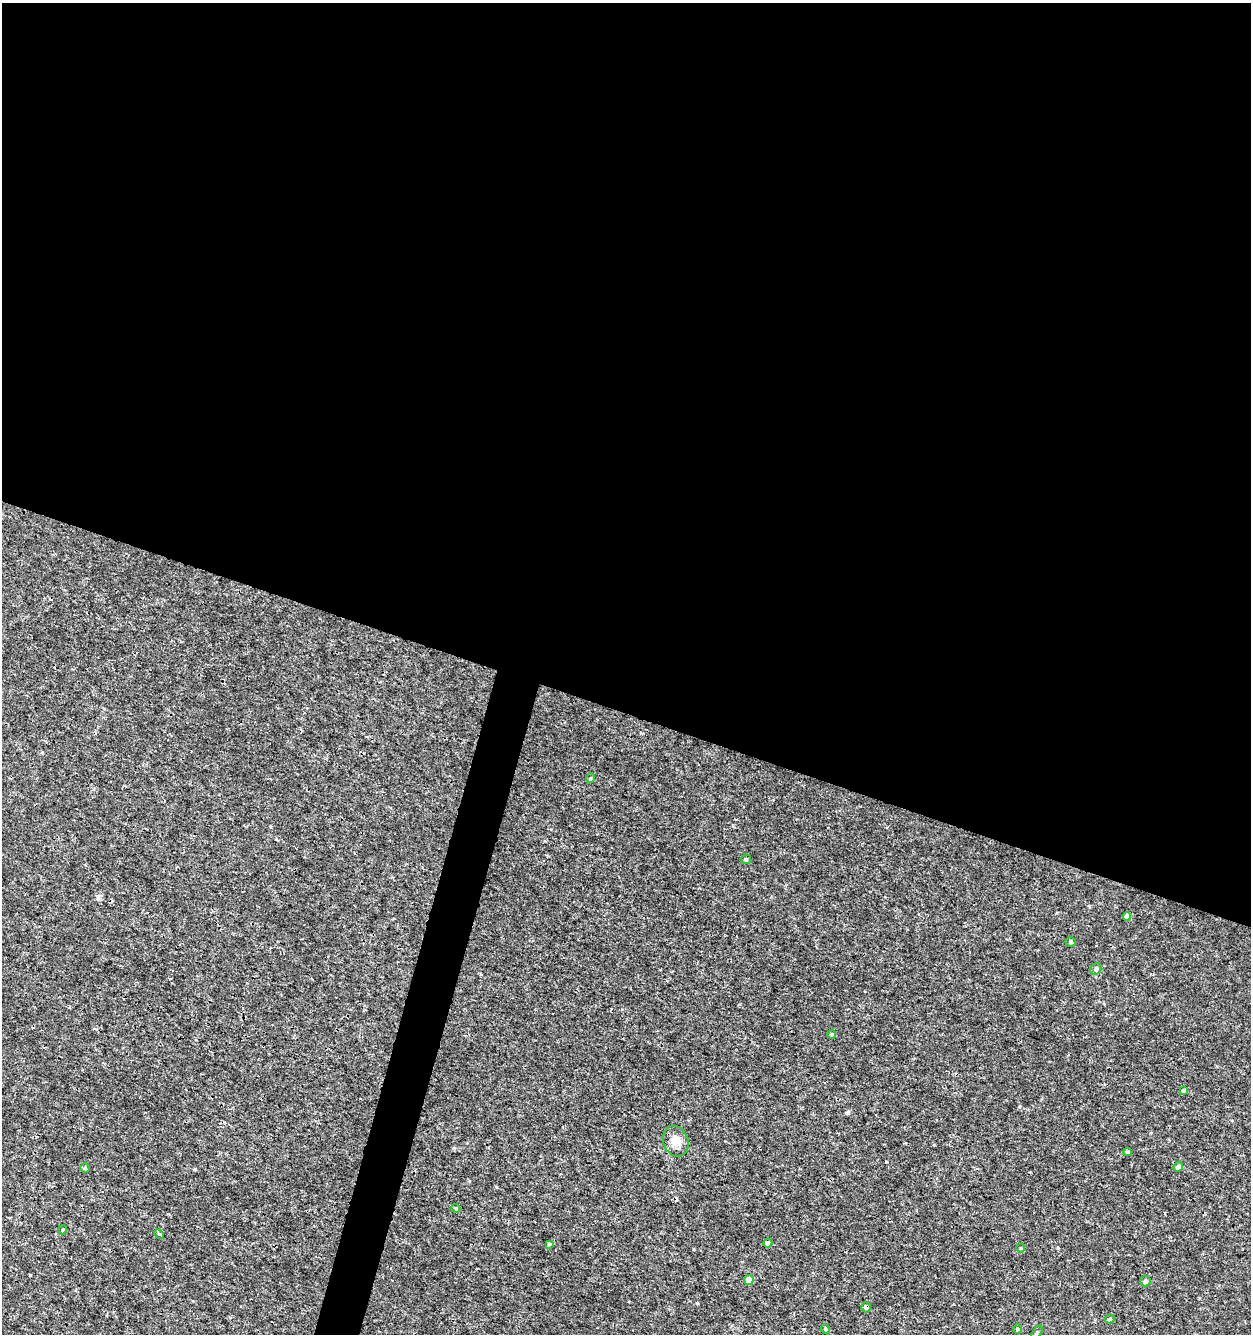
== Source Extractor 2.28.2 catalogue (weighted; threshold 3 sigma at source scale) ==
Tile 3 of 4 x 4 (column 3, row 1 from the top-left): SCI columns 2781-4029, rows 3995-5326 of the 5497 x 5335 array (HDU 1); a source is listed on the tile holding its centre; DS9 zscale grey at full resolution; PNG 1253 x 1336 px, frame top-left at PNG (2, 3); each listed source drawn as its Kron ellipse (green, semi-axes under 4 px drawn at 4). Shown black and unused: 55% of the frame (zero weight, under 3 of 4 exposures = <1% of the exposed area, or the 3 px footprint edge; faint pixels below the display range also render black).
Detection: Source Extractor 2.28.2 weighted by HDU 2 'WHT'; one run over the whole footprint, this tile lists its part. Background 5.26e-04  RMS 8.6e-04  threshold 0.00386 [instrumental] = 3 sigma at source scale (4.5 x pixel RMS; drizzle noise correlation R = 1.50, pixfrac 1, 0.0396/0.0396 arcsec/px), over >= 5 px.
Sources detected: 25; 1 cosmic-ray / hot-pixel residue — neither listed nor drawn; the other 24 listed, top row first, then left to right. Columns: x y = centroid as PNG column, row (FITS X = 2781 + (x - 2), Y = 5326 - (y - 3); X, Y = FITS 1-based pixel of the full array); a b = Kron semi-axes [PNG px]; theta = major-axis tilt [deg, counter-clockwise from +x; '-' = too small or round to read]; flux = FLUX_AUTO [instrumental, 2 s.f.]
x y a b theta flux
591 778 5 3 - 0.086
746 859 5 5 - 0.14
1127 916 4 4 - 0.53
1070 942 5 5 - 0.17
1096 969 6 5 - 0.24
832 1034 4 4 - 0.099
1183 1090 4 4 - 0.19
676 1141 16 12 -67 0.89
1128 1152 4 3 - 0.14
1178 1167 5 4 - 0.37
85 1168 5 5 - 0.13
456 1208 5 3 - 0.091
63 1230 4 3 - 0.083
159 1234 5 3 - 0.09
768 1243 4 4 - 0.35
549 1244 4 4 - 0.08
1021 1248 4 3 - 0.067
749 1280 5 4 - 1
1145 1281 5 5 - 0.27
866 1307 5 4 - 0.24
1110 1319 5 4 - 0.14
825 1329 5 4 - 0.12
1017 1329 5 3 - 0.087
1037 1332 7 3 56 0.096
Overlapping masked pixels (flux is a lower limit): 1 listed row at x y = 866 1307
Unlisted compact peaks at least as high as the median listed source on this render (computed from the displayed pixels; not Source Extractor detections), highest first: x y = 848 1113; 697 1303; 1019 1107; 1058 1248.